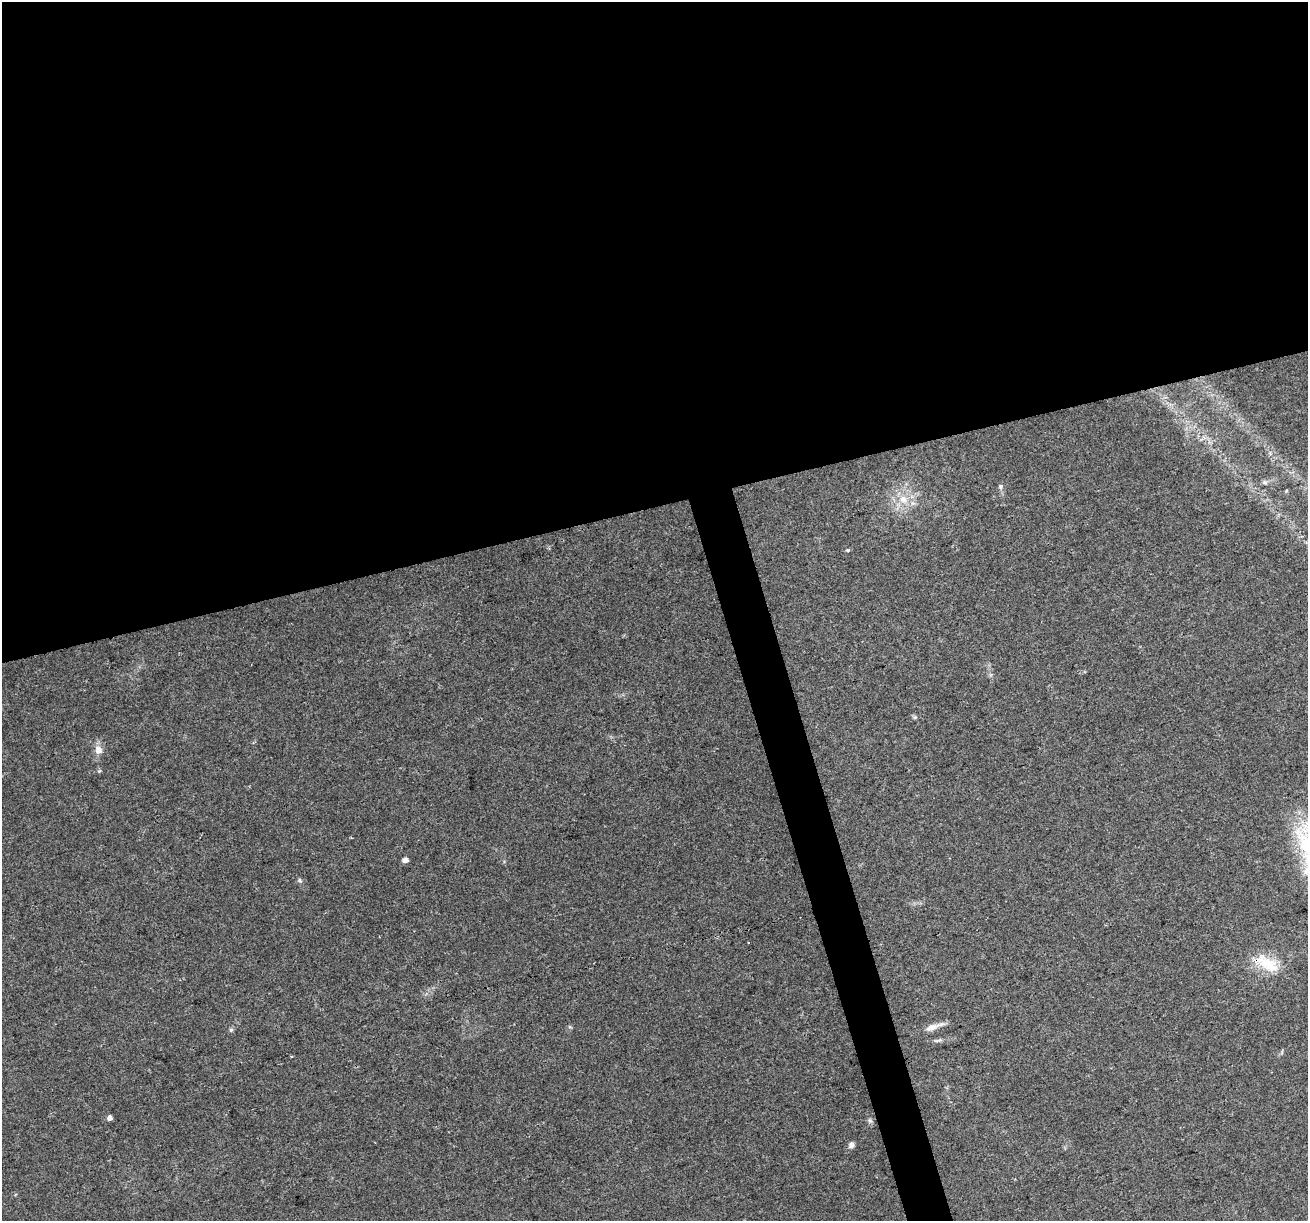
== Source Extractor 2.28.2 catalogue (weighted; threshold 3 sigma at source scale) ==
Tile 2 of 4 x 4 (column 2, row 1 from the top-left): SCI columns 1307-2612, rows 3760-4978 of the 5223 x 5030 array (HDU 1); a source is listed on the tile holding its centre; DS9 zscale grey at full resolution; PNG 1310 x 1223 px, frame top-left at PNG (2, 2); no overlay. Shown black and unused: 44% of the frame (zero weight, under 3 of 4 exposures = <1% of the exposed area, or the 3 px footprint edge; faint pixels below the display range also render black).
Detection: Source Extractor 2.28.2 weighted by HDU 2 'WHT'; one run over the whole footprint, this tile lists its part. Background 0.0571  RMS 0.0043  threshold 0.0194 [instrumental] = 3 sigma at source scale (4.5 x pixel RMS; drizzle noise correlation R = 1.50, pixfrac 1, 0.0396/0.0396 arcsec/px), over >= 5 px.
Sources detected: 15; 1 cosmic-ray / hot-pixel residue — not listed; the other 14 listed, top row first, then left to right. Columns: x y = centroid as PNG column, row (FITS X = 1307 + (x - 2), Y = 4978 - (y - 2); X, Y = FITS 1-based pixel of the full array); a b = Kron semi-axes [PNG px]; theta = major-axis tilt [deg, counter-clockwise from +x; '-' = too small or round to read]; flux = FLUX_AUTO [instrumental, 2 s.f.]
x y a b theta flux
1265 482 6 5 - 0.87
1001 486 7 6 - 0.96
903 499 12 10 -47 5
848 550 5 4 - 0.58
915 717 6 4 18 0.56
98 750 11 9 -75 3.4
405 860 5 4 - 2.9
1307 871 17 10 32 5
300 880 7 4 -59 0.71
1267 963 38 16 -19 13
932 1027 20 8 20 3.7
231 1030 5 5 - 0.71
109 1118 4 4 - 2.2
851 1145 8 7 - 1.4
Overlapping masked pixels (flux is a lower limit): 1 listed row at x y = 1267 963
Isophote crosses this tile's border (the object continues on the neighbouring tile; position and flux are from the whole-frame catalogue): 1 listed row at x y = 1307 871